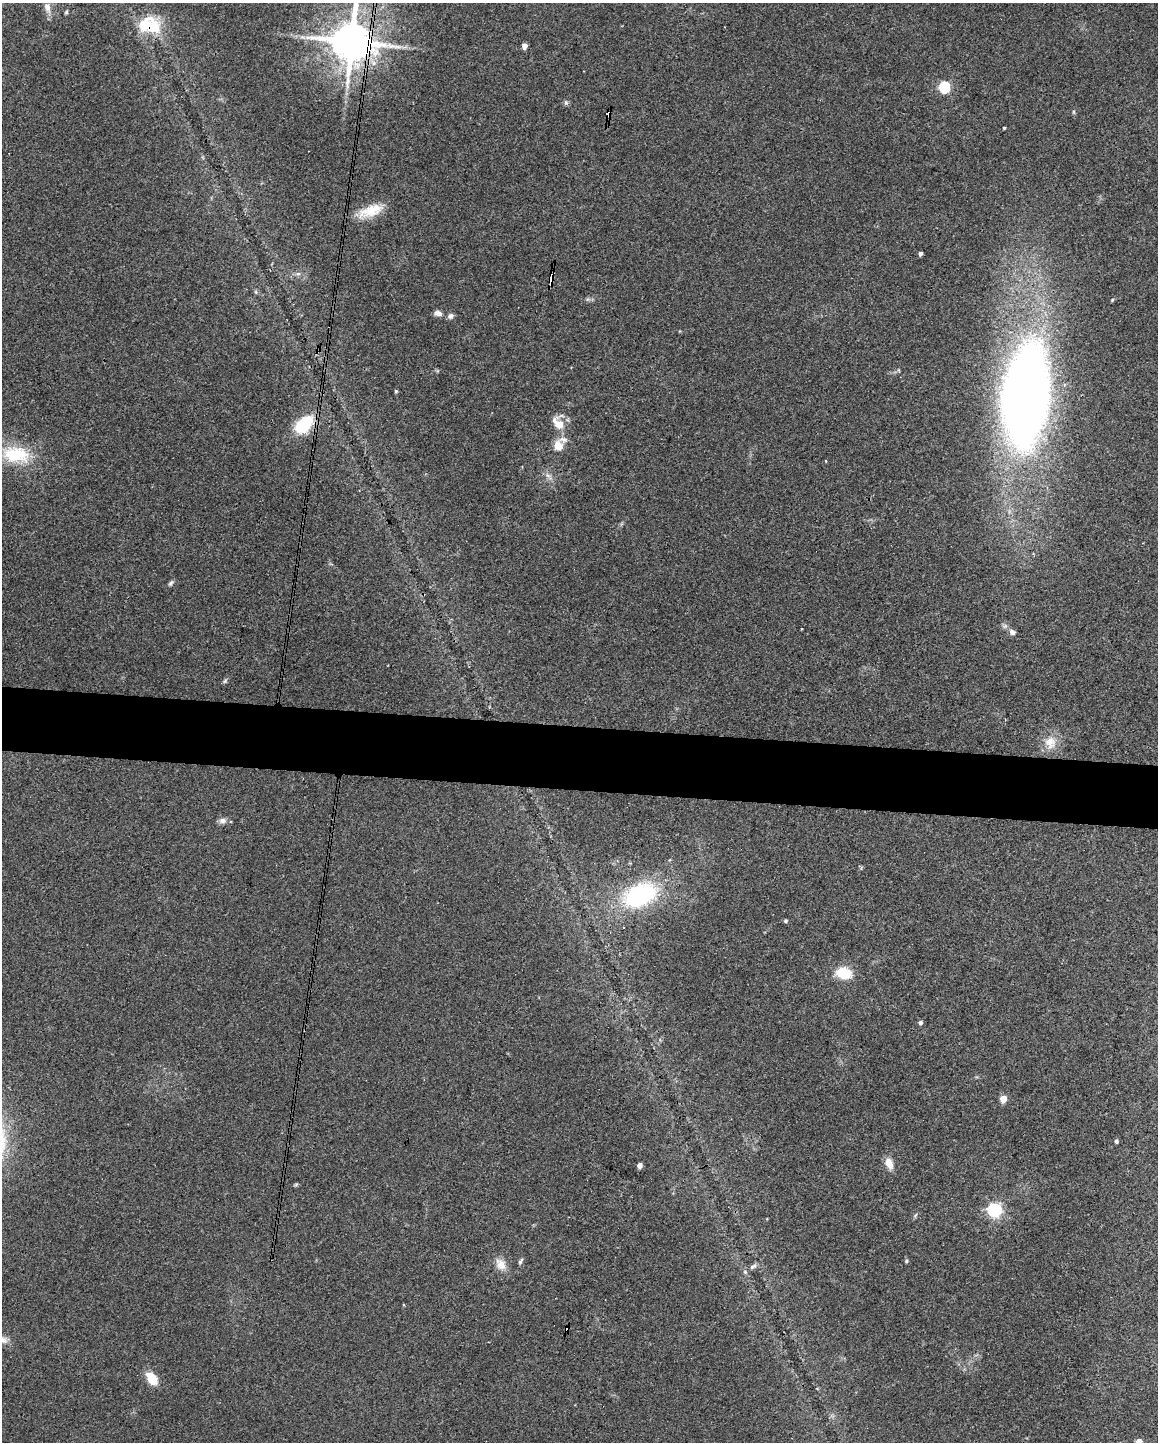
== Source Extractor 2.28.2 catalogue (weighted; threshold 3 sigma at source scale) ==
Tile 6 of 4 x 3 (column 2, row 2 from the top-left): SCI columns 1159-2314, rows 1661-3100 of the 4625 x 4647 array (HDU 1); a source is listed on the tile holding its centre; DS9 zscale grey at full resolution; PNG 1160 x 1444 px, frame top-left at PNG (2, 3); no overlay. Shown black and unused: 5% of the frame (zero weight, under 3 of 4 exposures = <1% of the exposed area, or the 3 px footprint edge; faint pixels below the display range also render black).
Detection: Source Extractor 2.28.2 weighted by HDU 2 'WHT'; one run over the whole footprint, this tile lists its part. Background 0.0823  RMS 0.0066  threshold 0.0296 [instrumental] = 3 sigma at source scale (4.5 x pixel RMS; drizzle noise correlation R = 1.50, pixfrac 1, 0.05/0.05 arcsec/px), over >= 5 px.
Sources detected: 52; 1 too faint to see at this stretch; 2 inside a brighter object's white glare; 1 cosmic-ray / hot-pixel residue — not listed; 2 inside a brighter listed object's ellipse — not listed separately; the other 46 listed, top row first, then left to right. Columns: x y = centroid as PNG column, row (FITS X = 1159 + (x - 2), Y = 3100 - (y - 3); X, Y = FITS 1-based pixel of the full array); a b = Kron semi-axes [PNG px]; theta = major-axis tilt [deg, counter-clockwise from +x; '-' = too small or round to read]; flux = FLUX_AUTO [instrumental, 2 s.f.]
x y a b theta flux
47 7 13 8 -73 5.2
66 12 6 4 61 1
151 26 26 22 -6 24
352 41 12 11 - 2900
524 46 5 4 - 5.3
944 87 6 5 - 60
566 103 6 4 -19 1.1
1074 112 6 4 -71 0.74
608 114 3 3 - 7.8
1004 128 3 3 - 0.82
370 211 33 13 19 15
920 254 4 3 - 2.1
298 274 7 4 0 1.4
551 279 10 3 81 8.6
256 292 6 4 -71 0.87
438 313 11 7 -10 2.9
450 316 8 6 30 2.3
396 391 4 4 - 0.81
1025 396 88 37 84 670
558 423 18 11 -45 9.9
304 425 21 13 47 32
558 446 11 10 - 7.6
16 454 36 21 -4 31
171 583 9 5 47 1.4
1012 632 9 6 -45 2.6
225 681 7 5 46 1.1
1050 742 18 16 -75 9.7
222 821 10 8 6 3
640 895 35 22 26 75
785 921 4 4 - 1.3
844 973 17 12 -11 17
920 1023 5 4 - 1.8
1003 1099 5 4 - 12
1116 1141 4 4 - 1.3
889 1163 14 9 -71 6.5
640 1165 4 4 - 3.8
296 1184 6 4 19 0.85
995 1210 6 6 - 150
915 1215 8 3 46 0.91
520 1261 9 4 60 1.3
906 1261 5 4 - 0.83
501 1264 17 12 -57 7
753 1266 11 4 30 2
2 1339 17 9 -14 5.3
151 1379 17 10 -54 11
1139 1442 5 4 - 8.5
Overlapping masked pixels (flux is a lower limit): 6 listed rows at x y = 151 26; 352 41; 608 114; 551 279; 1025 396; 304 425
Isophote crosses this tile's border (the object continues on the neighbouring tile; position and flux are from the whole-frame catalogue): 4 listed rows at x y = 47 7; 352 41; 2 1339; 1139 1442